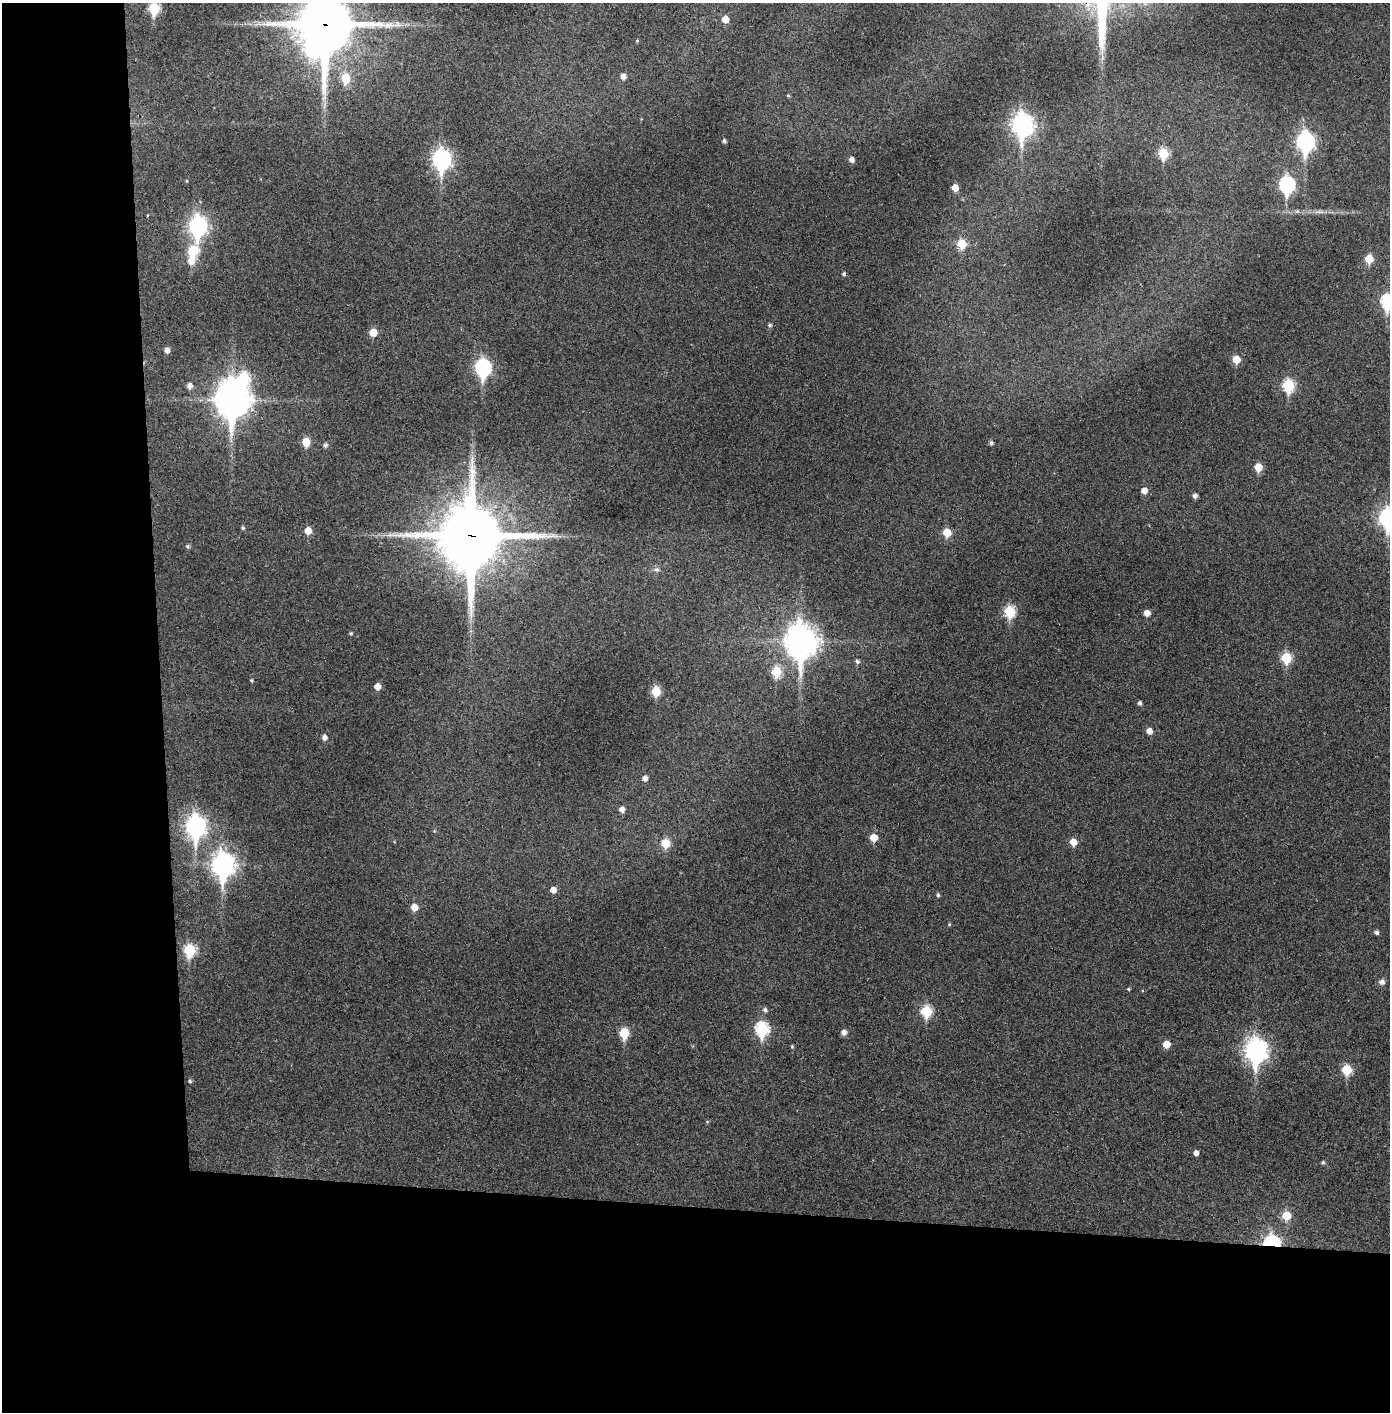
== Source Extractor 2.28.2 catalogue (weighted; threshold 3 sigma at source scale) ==
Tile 7 of 3 x 3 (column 1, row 3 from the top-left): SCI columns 81-1468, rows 5-1414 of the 4323 x 4241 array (HDU 1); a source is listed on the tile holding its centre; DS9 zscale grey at full resolution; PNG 1392 x 1414 px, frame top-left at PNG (2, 3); no overlay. Shown black and unused: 24% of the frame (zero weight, under 3 of 4 exposures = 6% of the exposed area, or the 3 px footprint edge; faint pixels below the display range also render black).
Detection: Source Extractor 2.28.2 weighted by HDU 2 'WHT'; one run over the whole footprint, this tile lists its part. Background 0.0472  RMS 0.0056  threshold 0.0254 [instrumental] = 3 sigma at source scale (4.5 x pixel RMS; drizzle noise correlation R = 1.50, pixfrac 1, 0.05/0.05 arcsec/px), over >= 5 px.
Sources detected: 89; all 89 listed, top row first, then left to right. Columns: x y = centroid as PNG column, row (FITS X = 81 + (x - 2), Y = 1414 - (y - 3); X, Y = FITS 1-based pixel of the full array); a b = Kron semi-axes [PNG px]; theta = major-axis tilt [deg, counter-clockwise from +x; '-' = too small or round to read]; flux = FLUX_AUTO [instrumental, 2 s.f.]
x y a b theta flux
154 9 7 6 - 34
725 19 5 5 - 7.2
325 25 24 20 80 2900
637 41 4 4 - 0.58
1102 58 9 4 90 1.7
623 76 6 5 - 3
345 79 7 6 - 16
788 95 5 4 - 0.75
1022 125 11 8 -87 330
724 141 4 4 - 1.3
1305 142 9 7 -85 200
1163 153 6 5 - 27
442 159 10 8 -88 200
851 160 5 5 - 2.8
187 181 4 3 - 0.44
1287 185 8 7 - 110
955 188 5 5 - 6
198 226 10 7 89 200
962 244 7 6 - 18
192 251 8 6 69 24
1369 259 6 5 - 13
191 261 8 7 - 6.4
844 274 5 4 - 1.2
1387 302 8 7 - 70
770 325 5 5 - 1.2
373 332 6 6 - 8.6
167 350 5 5 - 3
1236 359 6 6 - 9.7
483 368 9 7 -88 110
243 378 9 7 -83 44
1289 385 7 6 - 40
190 386 6 5 - 2.8
232 400 14 11 -87 1100
306 442 6 5 - 12
991 443 5 4 - 1.5
325 445 6 5 - 1.6
1258 467 6 6 - 9.3
1144 491 6 6 - 4.2
1195 496 5 5 - 2.1
1388 518 9 7 -87 180
243 528 5 5 - 0.92
308 531 6 6 - 6.7
947 533 6 5 - 15
471 536 24 21 89 4200
188 546 5 5 - 1.2
657 569 8 6 -1 1.6
1010 612 7 6 - 35
1147 613 5 5 - 4.2
351 633 5 4 - 0.8
801 642 14 10 -87 850
1286 658 6 6 - 28
857 661 5 5 - 1.5
776 672 6 6 - 23
251 680 4 4 - 0.79
377 686 5 5 - 4.6
656 691 6 5 - 20
1140 703 5 4 - 1.5
1149 731 6 5 - 4
324 737 6 5 - 2.7
645 778 5 5 - 2.8
622 809 5 5 - 3.1
196 826 11 8 89 250
434 831 4 4 - 0.57
874 837 6 6 - 7.9
1073 842 6 6 - 6.2
666 843 6 6 - 16
223 865 11 8 -89 390
553 890 6 5 - 3.7
938 895 5 4 - 1
414 907 6 6 - 6.6
949 924 5 4 - 0.62
1377 932 5 4 - 1.6
189 950 7 6 - 40
1382 982 6 6 - 2.9
1128 989 4 3 - 0.72
765 1010 6 5 - 1.5
926 1011 7 6 - 33
762 1029 8 7 - 57
844 1032 5 5 - 3.1
624 1033 6 6 - 23
1166 1044 5 5 - 8.1
792 1046 5 4 - 0.72
1256 1050 10 8 -87 380
1347 1070 6 6 - 23
190 1081 5 4 - 0.96
1196 1153 5 4 - 2.7
1323 1162 4 4 - 1
1286 1215 6 6 - 15
1272 1243 8 6 -3 100
Overlapping masked pixels (flux is a lower limit): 4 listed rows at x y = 325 25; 471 536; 1256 1050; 1272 1243
Isophote crosses this tile's border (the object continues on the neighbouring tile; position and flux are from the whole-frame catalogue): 4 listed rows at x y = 154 9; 325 25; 1387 302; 1388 518